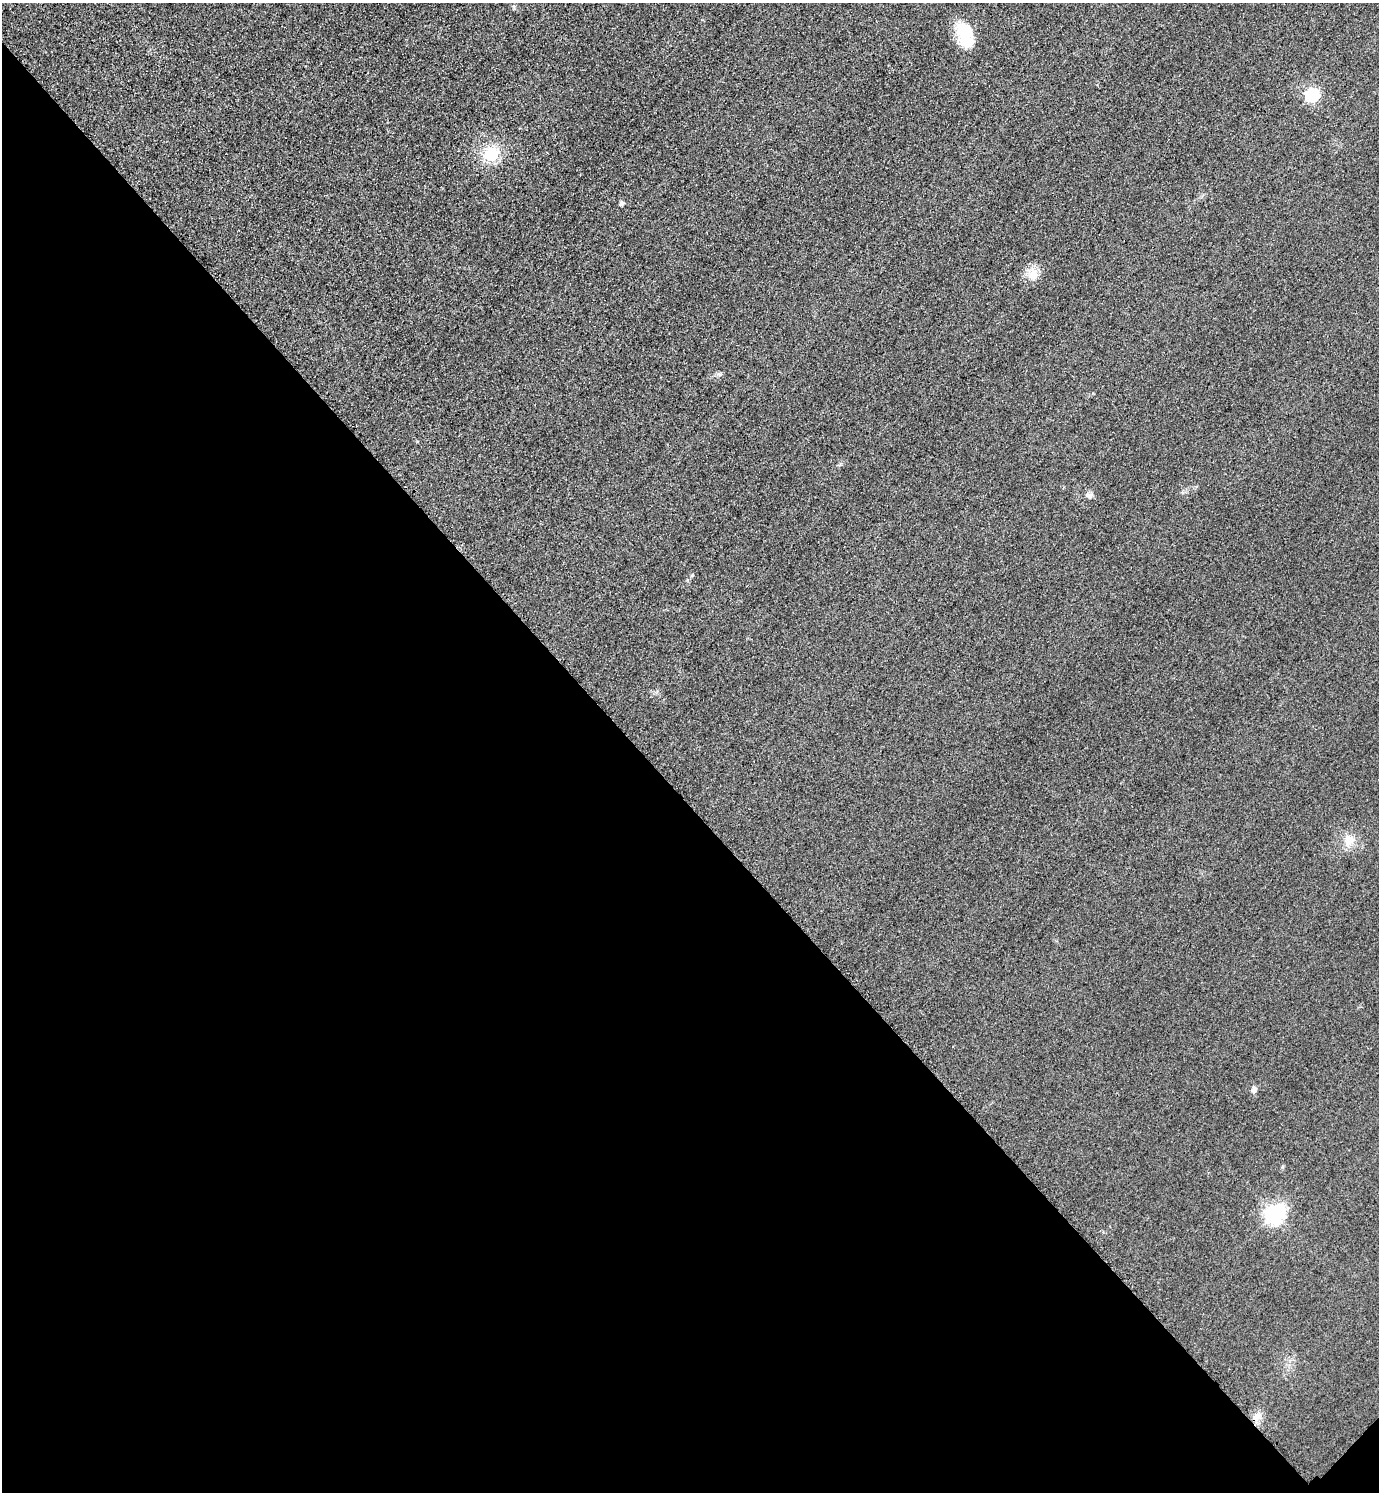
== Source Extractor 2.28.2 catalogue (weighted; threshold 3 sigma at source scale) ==
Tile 14 of 4 x 4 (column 2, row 4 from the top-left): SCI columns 1704-3080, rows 30-1519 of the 6018 x 6018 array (HDU 1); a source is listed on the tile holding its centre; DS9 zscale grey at full resolution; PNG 1381 x 1494 px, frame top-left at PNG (2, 3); no overlay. Shown black and unused: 46% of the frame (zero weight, under 3 of 4 exposures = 3% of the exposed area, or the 3 px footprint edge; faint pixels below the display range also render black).
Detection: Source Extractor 2.28.2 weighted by HDU 2 'WHT'; one run over the whole footprint, this tile lists its part. Background 0.0749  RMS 0.017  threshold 0.0778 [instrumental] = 3 sigma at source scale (4.5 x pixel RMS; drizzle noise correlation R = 1.50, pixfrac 1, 0.05/0.05 arcsec/px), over >= 5 px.
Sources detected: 12; all 12 listed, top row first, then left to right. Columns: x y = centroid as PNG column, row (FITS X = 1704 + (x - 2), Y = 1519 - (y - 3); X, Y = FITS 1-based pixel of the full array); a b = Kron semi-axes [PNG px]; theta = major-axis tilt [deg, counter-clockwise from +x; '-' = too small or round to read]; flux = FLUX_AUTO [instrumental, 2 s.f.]
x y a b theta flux
965 35 30 16 -70 66
1312 95 6 6 - 230
491 154 21 19 21 53
621 204 5 4 - 6.8
1033 275 15 14 - 22
719 374 7 4 -18 3.2
1089 496 10 8 -31 6.5
692 575 6 3 19 1.7
1349 840 17 14 87 23
1254 1090 9 7 74 6
1274 1214 8 7 - 720
1256 1417 11 8 49 12
Unlisted compact peaks at least as high as the median listed source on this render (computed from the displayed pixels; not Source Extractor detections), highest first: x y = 1282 1167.